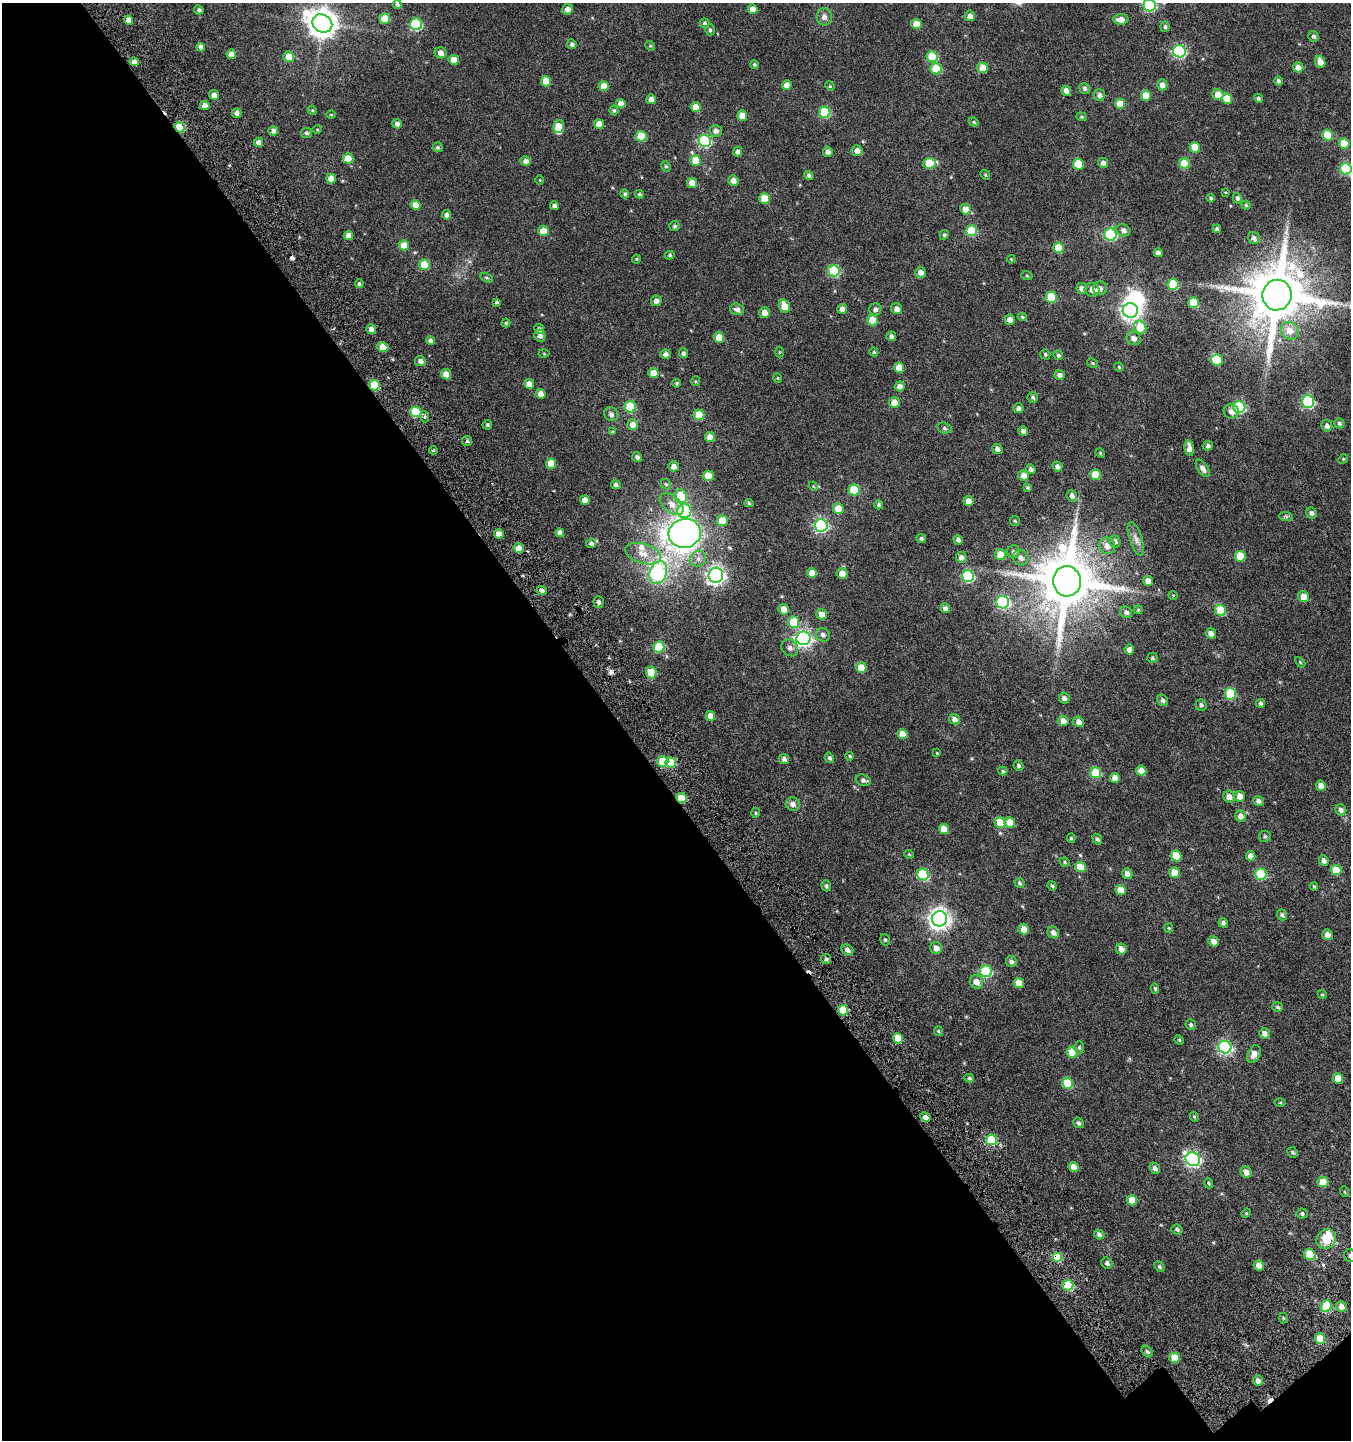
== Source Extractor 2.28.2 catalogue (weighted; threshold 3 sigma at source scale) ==
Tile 3 of 2 x 2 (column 1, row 2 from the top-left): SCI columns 266-1614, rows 178-1615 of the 3229 x 3250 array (HDU 1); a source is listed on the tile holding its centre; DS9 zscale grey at full resolution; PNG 1353 x 1442 px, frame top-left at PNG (2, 3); each listed source drawn as its Kron ellipse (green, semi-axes under 4 px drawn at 4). Shown black and unused: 46% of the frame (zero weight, under 4 of 7 exposures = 17% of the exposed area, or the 3 px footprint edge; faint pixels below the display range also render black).
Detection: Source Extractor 2.28.2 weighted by HDU 2 'WHT'; one run over the whole footprint, this tile lists its part. Background 0.0292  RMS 0.0078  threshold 0.0318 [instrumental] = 3 sigma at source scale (4.09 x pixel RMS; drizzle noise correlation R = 1.36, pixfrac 0.8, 0.0396/0.0396 arcsec/px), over >= 5 px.
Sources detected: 405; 2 inside a brighter object's white glare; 4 cosmic-ray / hot-pixel residue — neither listed nor drawn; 4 inside a brighter listed object's ellipse — not listed separately; the other 395 listed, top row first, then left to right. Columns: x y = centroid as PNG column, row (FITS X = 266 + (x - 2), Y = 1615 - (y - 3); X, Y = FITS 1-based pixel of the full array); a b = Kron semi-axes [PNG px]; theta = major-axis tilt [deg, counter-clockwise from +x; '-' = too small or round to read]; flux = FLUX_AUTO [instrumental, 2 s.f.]
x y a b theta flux
397 4 4 4 - 1.2
1150 5 6 6 - 65
567 9 5 5 - 4.2
753 9 5 5 - 5
199 10 5 4 - 1.5
970 16 5 5 - 2.8
824 17 8 7 - 3.1
385 19 5 5 - 13
1121 19 7 5 -1 4.3
129 20 4 4 - 5.2
322 23 10 8 -32 860
705 23 5 4 - 1.1
416 24 6 6 - 58
916 24 5 5 - 7.6
1165 27 5 4 - 1.1
710 30 5 4 - 0.97
1314 36 5 5 - 1.5
572 44 5 4 - 1.4
650 46 5 4 - 0.73
201 47 4 4 - 3.1
1179 51 6 6 - 79
441 53 6 5 - 3.5
231 54 5 4 - 4.5
289 57 5 5 - 7.5
932 57 5 5 - 22
454 60 5 5 - 7.1
134 62 4 4 - 3.7
1320 62 6 5 - 5.2
754 64 4 4 - 0.88
1298 67 5 5 - 3.9
983 68 5 5 - 9.2
936 69 6 5 - 21
546 81 5 5 - 9.7
1278 81 5 4 - 1.5
787 85 5 4 - 3.8
1162 85 5 5 - 3.6
604 86 5 5 - 8.4
830 86 5 4 - 0.65
1085 88 5 5 - 1.3
1066 91 5 4 - 3.9
214 95 5 5 - 3
1099 95 6 5 - 2.5
1146 95 5 5 - 8.9
1218 95 6 5 - 6.3
1258 98 5 4 - 1.2
651 99 5 5 - 3.5
1227 99 5 5 - 12
621 104 4 4 - 4.6
1120 104 5 5 - 9.6
205 106 5 4 - 4.5
695 107 5 5 - 7.2
312 110 5 3 - 0.6
614 110 5 4 - 1.1
825 112 6 5 - 35
237 113 5 4 - 2.3
331 115 4 3 - 0.55
742 116 5 5 - 7.1
1081 117 5 4 - 0.75
974 122 5 4 - 0.76
397 124 5 5 - 2.2
599 124 5 5 - 6
180 127 5 5 - 28
558 127 6 5 - 13
317 130 5 3 - 0.54
273 131 5 4 - 2.3
716 131 6 6 - 2.8
306 133 5 5 - 1.4
1328 135 5 5 - 21
641 136 5 5 - 19
705 141 6 6 - 65
258 142 4 4 - 3.4
1344 143 5 5 - 12
438 147 5 5 - 1.2
1195 147 5 5 - 12
857 151 5 5 - 3.6
738 152 5 4 - 2
828 152 5 5 - 2.7
348 158 5 5 - 10
696 160 5 5 - 13
526 161 5 5 - 2.6
929 163 6 5 - 17
1103 163 5 4 - 2.8
1184 163 5 5 - 17
1078 164 5 5 - 20
666 166 5 4 - 0.86
1346 169 6 5 - 48
809 175 5 4 - 1.5
985 175 5 4 - 0.71
331 178 5 5 - 5.2
540 180 4 3 - 0.46
733 180 5 5 - 3.6
692 183 5 5 - 5.6
1226 192 3 2 - 0.48
625 194 5 4 - 0.94
639 194 4 3 - 0.96
765 198 5 5 - 12
1211 198 4 4 - 0.93
1237 198 5 4 - 1.7
416 205 5 5 - 6.2
1246 205 4 4 - 0.9
555 206 4 4 - 1.9
965 209 5 5 - 5.5
447 215 4 4 - 2.5
674 226 5 5 - 1.1
1217 229 4 4 - 1.2
1123 230 7 6 - 2.7
543 231 5 5 - 10
971 231 5 5 - 25
1111 234 6 6 - 58
348 235 4 4 - 4.2
944 235 5 4 - 1.1
1254 238 6 5 - 1.9
404 245 5 5 - 10
1059 248 5 5 - 15
1158 253 4 4 - 2.4
670 255 5 4 - 0.87
636 259 4 4 - 0.61
1011 259 4 3 - 0.53
424 264 5 5 - 14
834 271 6 5 - 40
921 272 5 5 - 3.7
1027 276 5 3 - 0.64
487 278 6 4 -30 0.82
359 284 4 4 - 1.1
1173 284 5 5 - 27
1082 288 5 5 - 3
1100 288 7 7 - 2.6
1092 290 7 6 - 3.4
1277 295 15 14 - 4400
1051 297 5 5 - 24
656 301 5 5 - 2.7
496 302 3 3 - 1.1
1193 303 5 5 - 17
784 306 7 5 -72 9.7
737 309 7 5 -17 2.1
842 309 5 4 - 3.1
875 309 6 6 - 2.2
897 309 5 5 - 3.1
1130 310 7 7 - 270
765 312 5 5 - 4
1022 317 4 4 - 0.77
872 320 5 5 - 11
1010 320 5 5 - 3.3
506 323 4 4 - 0.7
1140 327 7 6 - 17
371 329 5 4 - 3.6
539 329 5 4 - 1.8
1290 331 9 8 - 6.7
540 336 6 5 - 2.6
891 336 5 4 - 1.8
719 337 5 5 - 7.8
1134 338 7 6 - 2.9
430 340 4 4 - 2.2
382 347 6 4 -15 7.4
780 352 5 3 - 0.56
874 352 4 4 - 0.84
683 353 5 4 - 1.7
544 354 5 3 - 0.51
666 354 5 5 - 2.3
1045 354 5 4 - 0.96
1058 355 5 4 - 1.2
1217 360 6 5 - 14
420 361 5 5 - 2.3
1093 363 6 4 -27 0.78
1119 367 5 4 - 0.67
899 368 5 5 - 8.2
653 373 5 5 - 7.2
446 374 5 5 - 5.7
1060 375 5 5 - 2.2
778 378 5 3 - 0.52
696 381 5 4 - 0.66
677 383 4 4 - 0.98
529 384 5 5 - 5.2
374 385 5 5 - 24
900 386 5 5 - 3.7
541 394 5 4 - 4.1
1033 397 5 5 - 1.1
894 402 5 5 - 5.9
1308 402 6 6 - 60
630 407 5 5 - 31
1239 407 6 6 - 62
1018 408 5 5 - 1.8
1231 411 8 7 - 3.5
416 412 5 5 - 30
611 414 7 6 - 2.1
699 415 5 5 - 15
425 417 6 4 -72 1.1
1339 423 5 5 - 1.2
487 425 5 4 - 1.1
633 425 5 5 - 4.5
1327 426 6 5 - 2.3
944 428 7 5 -18 1.2
1023 431 5 4 - 2.3
612 432 4 4 - 0.67
710 437 5 5 - 4.3
467 441 5 5 - 1.1
1208 446 5 4 - 1.6
1189 448 8 4 -82 4.7
997 449 5 5 - 2.2
433 450 4 4 - 0.75
1100 453 5 4 - 0.65
637 457 5 5 - 1.7
1343 459 5 4 - 0.64
551 464 5 5 - 14
674 466 5 5 - 4
1057 466 5 4 - 2.5
1203 468 10 5 -56 3.2
1031 469 5 4 - 1.8
1023 475 5 5 - 3.9
1095 475 5 5 - 15
708 476 5 5 - 9.1
666 484 5 4 - 0.91
616 485 5 4 - 1.6
813 486 5 3 - 0.63
1028 487 4 4 - 0.9
854 490 5 5 - 15
681 496 7 6 - 18
1072 496 6 5 - 2.3
585 500 5 4 - 4.4
968 501 5 5 - 3.7
749 503 4 4 - 0.93
672 504 14 8 -40 5.5
879 505 4 4 - 1.3
838 509 5 5 - 11
684 511 7 7 - 44
1311 513 6 5 - 2.1
1286 517 7 4 -1 1.1
722 521 5 5 - 9.2
1015 521 5 4 - 0.82
821 525 6 6 - 99
560 533 4 4 - 3
685 533 16 14 15 370
499 534 5 4 - 5
921 538 5 4 - 1.4
1136 539 18 6 -71 4
958 540 5 4 - 2
1115 541 6 5 - 2.3
591 543 5 4 - 1.6
1107 546 8 7 - 4.5
519 548 5 5 - 7.8
1014 552 6 6 - 1.6
643 554 18 10 -17 8.4
1000 555 5 5 - 9.3
1240 556 5 5 - 14
961 557 5 5 - 2.9
1021 558 8 7 - 3.1
698 559 8 7 - 2.8
658 573 12 8 68 67
812 573 5 5 - 5.6
842 573 5 5 - 7.2
716 575 7 7 - 220
968 576 6 6 - 57
1067 581 15 14 - 4400
1148 581 5 4 - 4.3
542 590 5 4 - 2.1
1173 595 4 3 - 0.45
1303 597 5 5 - 6.2
599 602 5 5 - 1.7
1003 602 6 6 - 79
945 608 5 4 - 2.3
784 609 5 5 - 4.9
1138 610 4 4 - 0.62
1220 610 6 5 - 17
1126 612 6 5 - 2.1
821 614 5 5 - 4
794 622 5 5 - 19
1211 633 5 5 - 3.5
823 635 7 6 - 2.3
803 638 7 7 - 190
659 647 5 5 - 29
790 648 9 7 -45 2.4
1129 649 5 4 - 3.5
1152 658 5 5 - 1
1300 662 6 4 -46 0.73
861 668 5 5 - 11
651 672 6 5 - 15
1230 694 5 5 - 34
1064 698 5 5 - 2.4
1163 700 6 5 - 1.7
1261 703 4 4 - 1.2
1201 705 6 5 - 1.7
710 716 5 4 - 4.6
954 719 5 5 - 2.4
1063 721 5 5 - 3.6
1078 722 6 5 - 3.3
902 734 5 5 - 7.2
937 753 4 4 - 0.54
850 756 4 3 - 0.71
829 758 5 4 - 1.5
784 759 5 5 - 2.4
663 761 5 5 - 18
671 762 5 5 - 18
1019 766 5 4 - 1.3
1003 771 5 3 - 0.89
1141 771 5 5 - 4.9
1096 773 5 5 - 26
1115 778 5 4 - 5.5
863 780 8 5 -16 1.9
1321 786 5 5 - 4.2
1240 796 5 5 - 4.8
1229 797 6 5 - 3.3
681 798 5 5 - 15
1258 801 5 5 - 2.1
793 804 7 6 - 3.4
1341 810 6 5 - 2.2
756 813 5 3 - 0.66
1241 816 5 5 - 3.7
1010 822 5 5 - 11
1000 823 5 5 - 13
944 829 5 5 - 7.8
1265 836 6 5 - 1.1
1071 838 4 4 - 0.83
1097 839 6 4 -56 1.4
909 854 4 4 - 0.63
1176 856 5 5 - 14
1251 856 5 5 - 3.9
1324 861 5 4 - 2.6
1065 862 5 4 - 0.75
1080 867 5 5 - 11
1336 870 5 5 - 13
1175 873 5 5 - 9.4
1127 874 5 5 - 3
1261 874 5 5 - 35
923 875 6 5 - 40
1019 883 5 5 - 1.1
826 886 5 4 - 1.3
1052 886 5 4 - 0.81
1314 886 4 3 - 0.68
1121 890 5 5 - 9.5
1282 915 5 5 - 1.5
939 919 7 7 - 360
1223 923 5 4 - 1.6
1169 928 5 4 - 0.65
1024 929 5 5 - 5.4
1053 932 6 5 - 3.2
1327 935 5 5 - 3.9
885 940 6 4 -72 0.91
1214 941 5 5 - 4
936 948 6 6 - 3.4
1121 949 6 5 - 4.5
847 950 6 5 - 2.8
826 959 5 5 - 1.2
1011 962 5 5 - 2
986 971 6 6 - 51
976 982 7 6 - 4.7
1019 983 5 5 - 8.2
1155 988 5 4 - 0.96
1322 995 4 4 - 0.63
1278 1007 6 5 - 1.2
843 1010 5 5 - 16
1191 1025 5 5 - 1.3
938 1031 5 4 - 0.76
1264 1034 5 5 - 3.5
898 1038 5 5 - 14
1179 1040 5 4 - 0.69
1079 1047 6 5 - 0.99
1225 1047 6 6 - 100
1072 1052 5 5 - 15
1254 1054 9 6 64 4.2
969 1078 5 3 - 1
1338 1078 5 5 - 7.8
1068 1083 5 5 - 23
1280 1103 5 3 - 0.66
925 1117 5 4 - 3.6
1194 1117 5 4 - 0.71
1078 1123 5 5 - 1.5
991 1140 5 5 - 27
1293 1152 5 5 - 1.1
1193 1159 7 6 - 140
1074 1167 5 5 - 5.7
1155 1168 6 4 -49 2
1246 1172 6 5 - 3.7
1323 1182 5 5 - 9.2
1209 1183 5 4 - 0.84
1345 1192 5 3 - 0.59
1132 1200 5 5 - 11
1246 1213 5 4 - 0.75
1302 1213 5 5 - 1.4
1177 1229 5 5 - 1.4
1099 1234 5 4 - 2.1
1326 1239 10 9 - 13
1310 1255 6 5 - 17
1350 1256 6 5 - 1.5
1057 1258 5 5 - 18
1107 1263 6 5 - 1.7
1259 1265 5 5 - 4.5
1159 1267 6 4 -47 1.1
1068 1285 5 5 - 32
1326 1306 6 5 - 22
1341 1307 5 5 - 4.4
1283 1318 5 3 - 0.66
1320 1339 5 5 - 14
1147 1351 6 4 -48 1.3
1175 1358 5 5 - 9.6
1258 1381 5 5 - 3
Overlapping masked pixels (flux is a lower limit): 8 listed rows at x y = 180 127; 374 385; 416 412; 681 798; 843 1010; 991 1140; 1057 1258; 1068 1285
Isophote crosses this tile's border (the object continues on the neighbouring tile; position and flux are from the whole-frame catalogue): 3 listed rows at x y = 1150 5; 1346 169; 1350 1256